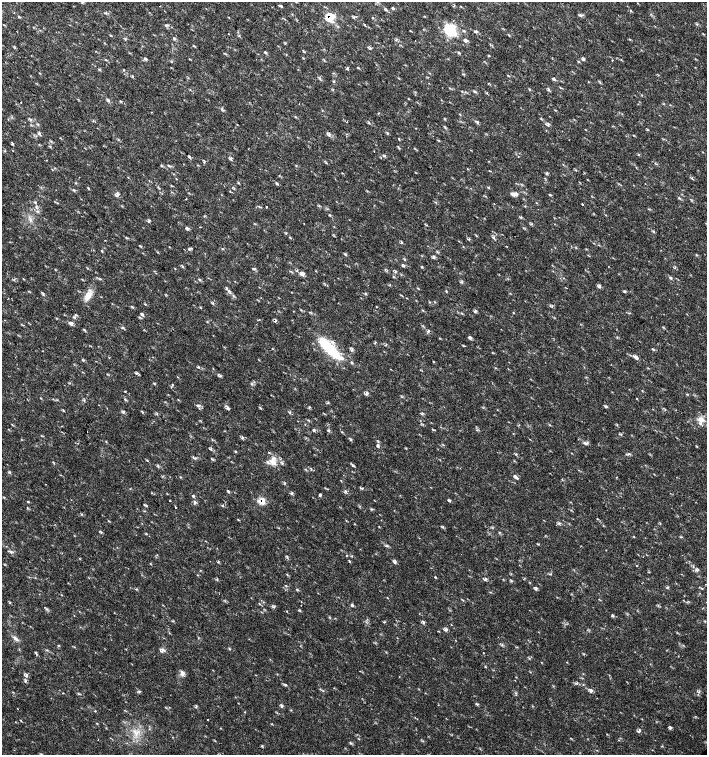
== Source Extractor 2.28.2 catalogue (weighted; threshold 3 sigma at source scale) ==
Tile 11 of 4 x 4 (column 3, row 3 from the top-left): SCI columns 3044-4453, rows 1507-3012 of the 6023 x 6029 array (HDU 1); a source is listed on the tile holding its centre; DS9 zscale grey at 2 x 2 block average (1 PNG px = mean of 2 x 2 image px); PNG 709 x 757 px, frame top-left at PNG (2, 2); no overlay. Shown black and unused: <1% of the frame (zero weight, under 2 of 3 exposures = <1% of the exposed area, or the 3 px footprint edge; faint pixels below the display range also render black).
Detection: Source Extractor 2.28.2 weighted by HDU 2 'WHT'; one run over the whole footprint, this tile lists its part. Background 0.0182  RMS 0.003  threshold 0.0136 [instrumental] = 3 sigma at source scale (4.5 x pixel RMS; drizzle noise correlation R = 1.50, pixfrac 1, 0.0396/0.0396 arcsec/px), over >= 5 px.
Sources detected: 249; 1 cosmic-ray / hot-pixel residue — not listed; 6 inside a brighter listed object's ellipse — not listed separately; the other 242 listed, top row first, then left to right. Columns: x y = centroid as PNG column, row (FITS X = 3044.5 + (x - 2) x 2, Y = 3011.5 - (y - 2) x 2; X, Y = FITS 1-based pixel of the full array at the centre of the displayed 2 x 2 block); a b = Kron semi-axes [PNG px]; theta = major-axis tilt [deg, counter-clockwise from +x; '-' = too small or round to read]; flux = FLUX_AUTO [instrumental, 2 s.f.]
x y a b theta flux
377 2 3 2 - 0.66
160 6 2 2 - 0.39
281 6 4 3 - 1
393 8 3 3 - 1
386 10 6 3 -15 0.95
630 11 3 2 - 0.48
581 15 4 3 - 0.99
228 17 3 2 - 0.34
330 17 7 6 - 13
354 17 3 3 - 0.88
697 24 3 2 - 0.47
166 25 4 2 - 0.66
365 25 3 2 - 0.56
450 30 16 13 -54 20
410 31 3 2 - 0.37
476 31 4 4 - 0.96
508 35 3 2 - 0.53
239 36 4 2 - 0.52
174 38 5 2 - 0.71
396 40 3 2 - 0.53
466 41 5 4 - 1.5
193 46 3 2 - 0.47
370 48 4 3 - 0.87
265 52 4 3 - 0.92
459 53 4 3 - 0.87
488 56 3 2 - 0.59
146 59 5 3 - 0.86
584 59 4 3 - 0.9
324 60 3 2 - 0.46
612 60 2 2 - 0.39
358 68 4 2 - 0.54
99 69 3 2 - 0.6
347 69 3 3 - 0.64
553 78 4 3 - 1.2
333 81 3 2 - 0.64
529 89 3 3 - 0.56
549 89 4 2 - 0.74
462 91 2 2 - 0.36
475 91 5 3 - 0.98
408 99 3 2 - 0.37
108 100 4 3 - 1.1
222 109 4 2 - 0.71
151 112 2 2 - 0.44
378 113 3 2 - 0.58
460 114 3 2 - 0.45
295 117 3 2 - 0.49
541 119 3 3 - 0.55
30 120 4 3 - 1
93 121 3 2 - 0.43
477 122 4 3 - 0.92
369 123 3 2 - 0.52
37 124 4 2 - 0.57
548 125 5 3 - 0.9
387 133 3 2 - 0.5
39 134 4 2 - 0.85
329 135 6 3 46 1.3
399 139 3 2 - 0.55
438 140 3 2 - 0.49
12 144 4 2 - 0.45
50 146 3 2 - 0.49
374 151 2 2 - 0.85
638 155 3 2 - 0.4
189 156 4 2 - 0.9
231 158 5 3 - 0.9
204 161 3 2 - 0.54
168 165 3 2 - 0.42
161 166 4 2 - 0.56
547 174 3 2 - 0.66
128 177 3 2 - 0.29
176 179 3 2 - 0.27
75 183 3 3 - 0.47
277 183 4 2 - 0.65
515 194 9 4 2 2.6
550 194 4 2 - 0.7
117 195 8 4 84 1.7
679 198 5 3 - 0.76
186 199 2 2 - 0.33
582 204 2 2 - 1.2
36 206 3 3 - 0.74
259 206 3 2 - 0.49
266 207 2 2 - 0.75
37 211 3 3 - 0.83
149 221 5 3 - 0.79
304 224 2 2 - 0.9
531 224 3 2 - 0.44
188 229 5 3 - 0.84
493 237 5 3 - 1.1
126 238 3 2 - 0.52
290 238 4 2 - 0.49
469 239 3 2 - 0.49
105 240 2 2 - 0.29
401 242 4 2 - 0.53
189 249 4 3 - 0.77
102 250 4 2 - 0.62
345 254 5 2 - 0.71
696 255 3 2 - 0.6
434 257 5 3 - 0.96
403 266 6 2 16 0.87
254 269 4 3 - 0.82
385 269 3 2 - 0.47
297 270 4 2 - 0.41
290 271 3 2 - 0.43
395 272 3 2 - 0.6
303 274 5 3 - 1.4
670 277 5 2 - 0.88
14 279 3 2 - 0.6
100 279 4 2 - 0.63
199 279 4 2 - 0.69
462 282 5 2 - 0.74
599 286 5 3 - 1.1
418 288 3 2 - 0.53
229 291 5 2 - 1.1
624 291 3 2 - 0.57
43 294 3 2 - 0.52
88 295 14 7 55 6.3
234 296 4 2 - 0.79
429 302 3 2 - 0.39
376 306 2 2 - 0.37
301 310 3 2 - 0.48
475 311 5 3 - 0.96
462 313 3 2 - 0.52
76 315 3 3 - 0.7
143 315 5 3 - 1.1
139 317 3 2 - 0.56
275 320 5 3 - 1.1
71 323 7 4 -9 1.8
663 327 3 2 - 0.54
122 328 3 3 - 0.75
84 330 5 2 - 0.63
428 331 4 3 - 0.89
470 338 5 4 - 1.2
330 349 37 10 -43 32
352 349 6 2 82 0.97
653 349 5 2 - 0.7
636 357 8 4 -31 2.1
433 362 3 2 - 0.35
220 376 4 3 - 1
154 383 3 3 - 0.68
125 391 2 2 - 0.34
366 393 6 3 54 1.5
125 399 4 2 - 0.67
637 399 2 2 - 0.73
84 400 3 2 - 0.52
328 403 4 2 - 0.58
198 405 4 3 - 1.1
606 406 4 3 - 0.99
227 408 6 4 -57 1.5
261 408 3 3 - 0.62
63 410 3 2 - 0.41
123 412 4 3 - 0.98
290 413 3 2 - 0.6
422 414 3 2 - 0.6
700 420 11 7 -16 5.1
617 425 3 2 - 0.36
314 430 4 3 - 1
329 431 3 3 - 0.9
87 432 2 2 - 0.55
621 434 3 2 - 0.48
242 437 4 3 - 0.87
106 441 3 2 - 0.41
585 443 8 3 -10 1.4
378 445 5 3 - 1.2
235 451 3 2 - 0.66
629 454 5 3 - 1
193 457 3 2 - 0.52
273 461 13 8 -87 6.8
353 465 5 3 - 0.97
158 466 5 2 - 0.6
9 472 3 2 - 0.57
515 476 6 4 -50 1.8
180 477 3 2 - 0.49
616 477 2 2 - 0.55
341 481 3 2 - 0.32
46 484 2 2 - 0.4
362 488 5 2 - 0.68
228 491 4 3 - 0.81
346 491 4 2 - 0.71
292 494 4 2 - 0.63
320 494 4 3 - 0.88
193 496 4 2 - 0.72
170 501 2 2 - 0.47
262 501 6 5 - 6.6
450 501 4 3 - 0.83
28 502 4 2 - 0.57
195 502 5 3 - 1.3
144 505 3 3 - 0.65
222 506 4 2 - 0.58
176 507 2 2 - 2.9
597 519 3 2 - 0.35
108 521 3 2 - 0.36
379 527 3 2 - 0.39
443 527 3 3 - 0.7
101 532 3 2 - 0.53
146 534 3 2 - 0.41
634 537 3 2 - 0.34
681 537 3 2 - 0.51
205 541 3 2 - 0.28
387 546 4 2 - 0.64
11 552 4 4 - 1.4
347 556 2 2 - 0.56
349 561 3 2 - 0.52
395 561 6 3 89 1.2
150 564 3 2 - 0.34
637 566 2 2 - 0.33
697 570 5 2 - 0.88
287 574 3 2 - 0.44
435 577 3 2 - 0.61
217 579 3 2 - 0.49
485 579 4 2 - 0.79
705 584 2 2 - 0.33
286 586 3 2 - 0.46
667 587 4 2 - 0.67
702 588 3 2 - 0.56
136 589 3 3 - 0.58
297 589 4 3 - 0.63
536 589 5 3 - 0.95
259 604 3 2 - 0.44
352 605 3 3 - 1.5
274 607 3 2 - 0.6
46 609 4 2 - 0.66
286 611 3 2 - 0.34
612 615 4 3 - 0.72
423 622 5 3 - 1.1
446 629 6 3 46 1.4
15 638 11 3 -39 2.3
162 650 7 6 - 2.2
36 652 5 2 - 0.61
483 653 2 2 - 0.36
567 662 2 2 - 0.3
182 673 7 6 - 2.7
26 675 7 3 88 1.7
285 685 6 3 -26 0.99
139 691 4 3 - 0.77
323 691 3 2 - 0.43
591 691 6 4 78 1.6
477 704 6 2 -30 0.75
282 706 5 3 - 1.1
196 707 4 2 - 0.65
20 720 3 2 - 0.38
207 720 2 2 - 0.53
670 728 5 3 - 1
639 731 6 3 52 1.4
Overlapping masked pixels (flux is a lower limit): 3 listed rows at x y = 330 17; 275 320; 262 501
Isophote crosses this tile's border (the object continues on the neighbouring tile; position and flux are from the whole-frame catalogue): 1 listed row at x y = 377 2
Diffuse or blended objects may show on this block-average render without a row.